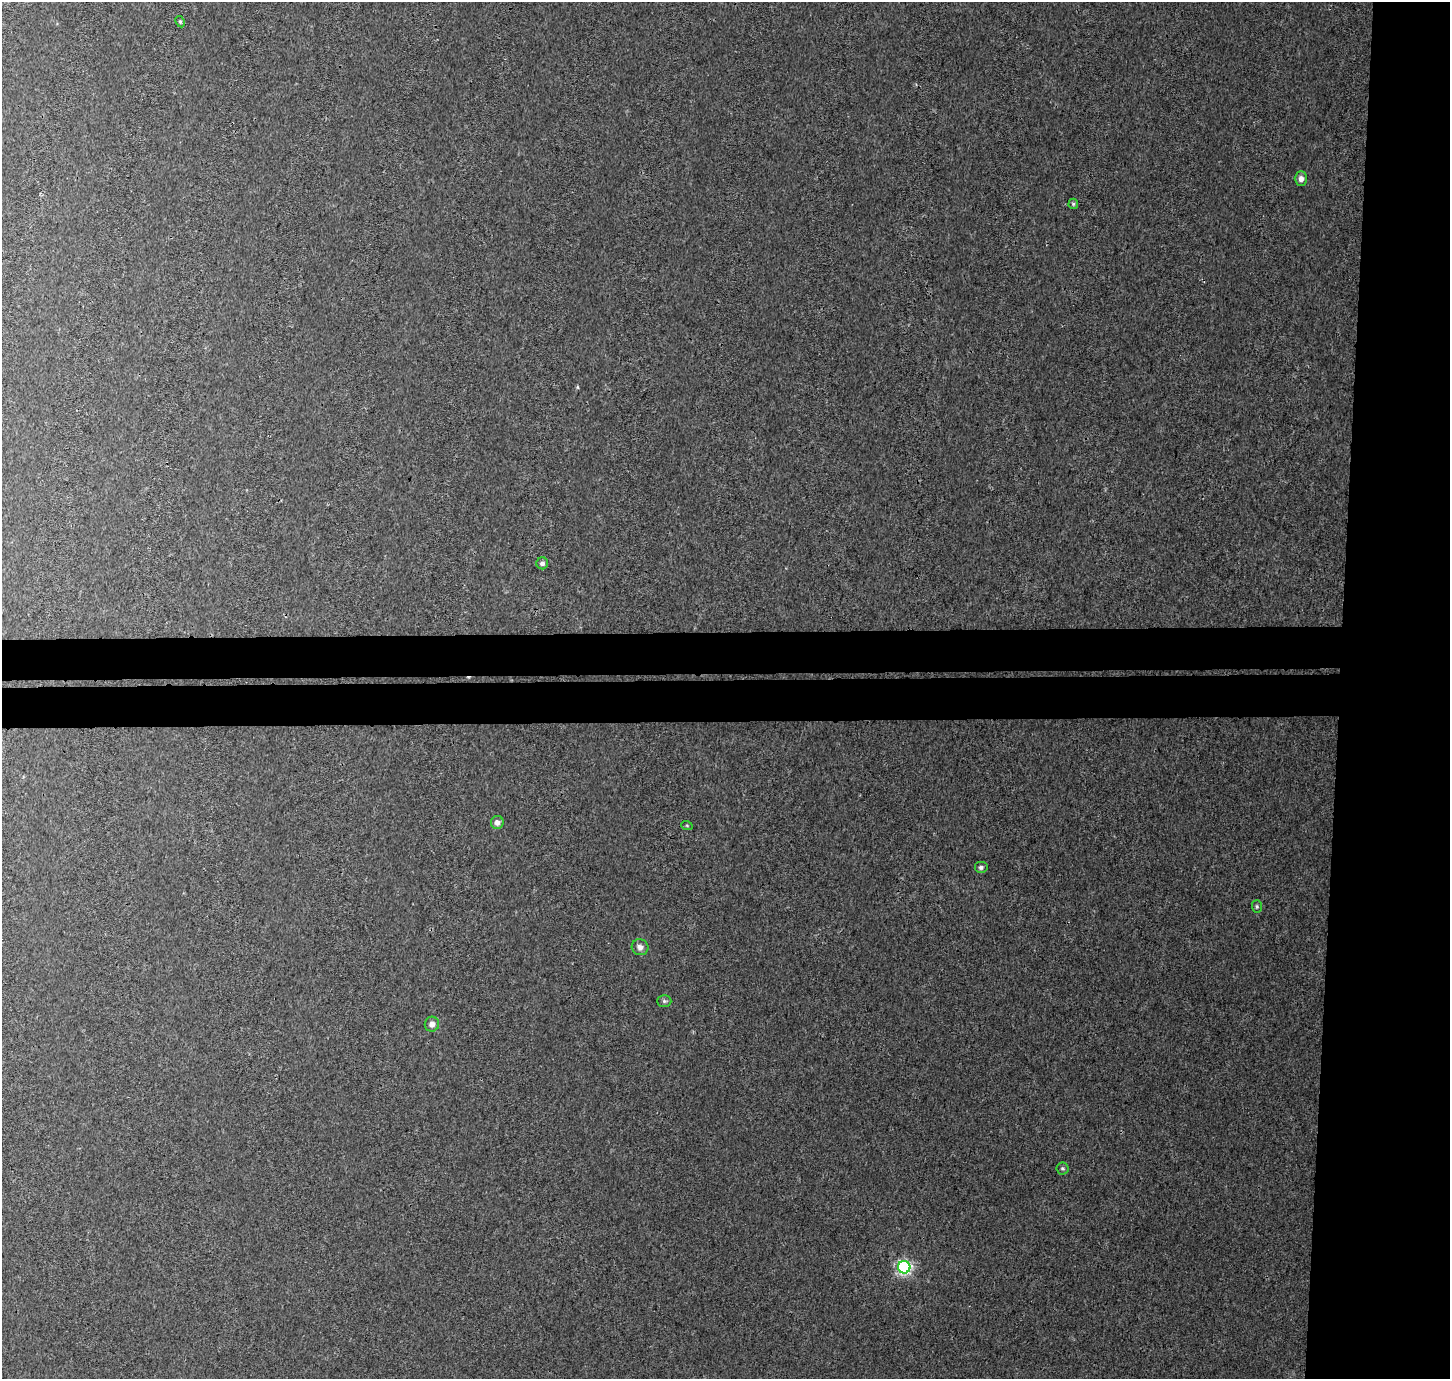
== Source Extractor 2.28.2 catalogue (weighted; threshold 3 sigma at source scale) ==
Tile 6 of 3 x 3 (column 3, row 2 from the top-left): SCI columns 2901-4348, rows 1636-3012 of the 4359 x 4647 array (HDU 1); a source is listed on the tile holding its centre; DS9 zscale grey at full resolution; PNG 1452 x 1381 px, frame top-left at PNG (2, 2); each listed source drawn as its Kron ellipse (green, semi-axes under 4 px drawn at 4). Shown black and unused: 13% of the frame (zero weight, under 3 of 4 exposures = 4% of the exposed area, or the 3 px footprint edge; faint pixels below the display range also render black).
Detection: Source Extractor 2.28.2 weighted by HDU 2 'WHT'; one run over the whole footprint, this tile lists its part. Background 0.0037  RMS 0.0023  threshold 0.0104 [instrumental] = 3 sigma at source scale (4.5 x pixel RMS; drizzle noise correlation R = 1.50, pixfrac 1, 0.0396/0.0396 arcsec/px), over >= 5 px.
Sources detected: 13; all 13 listed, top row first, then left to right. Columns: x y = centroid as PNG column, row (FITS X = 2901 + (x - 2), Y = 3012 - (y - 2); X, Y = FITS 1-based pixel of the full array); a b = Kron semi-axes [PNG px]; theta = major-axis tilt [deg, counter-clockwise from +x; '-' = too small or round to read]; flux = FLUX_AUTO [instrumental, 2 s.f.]
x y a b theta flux
180 22 6 4 -63 0.35
1301 179 7 6 - 1.1
1073 204 5 5 - 0.36
542 563 6 6 - 0.7
497 822 6 6 - 1.1
687 826 6 3 -20 0.23
981 867 7 6 - 0.67
1257 906 6 5 - 0.4
640 947 8 8 - 1.2
664 1001 7 6 - 0.47
432 1024 7 7 - 1.2
1062 1168 6 6 - 0.42
904 1267 6 6 - 55